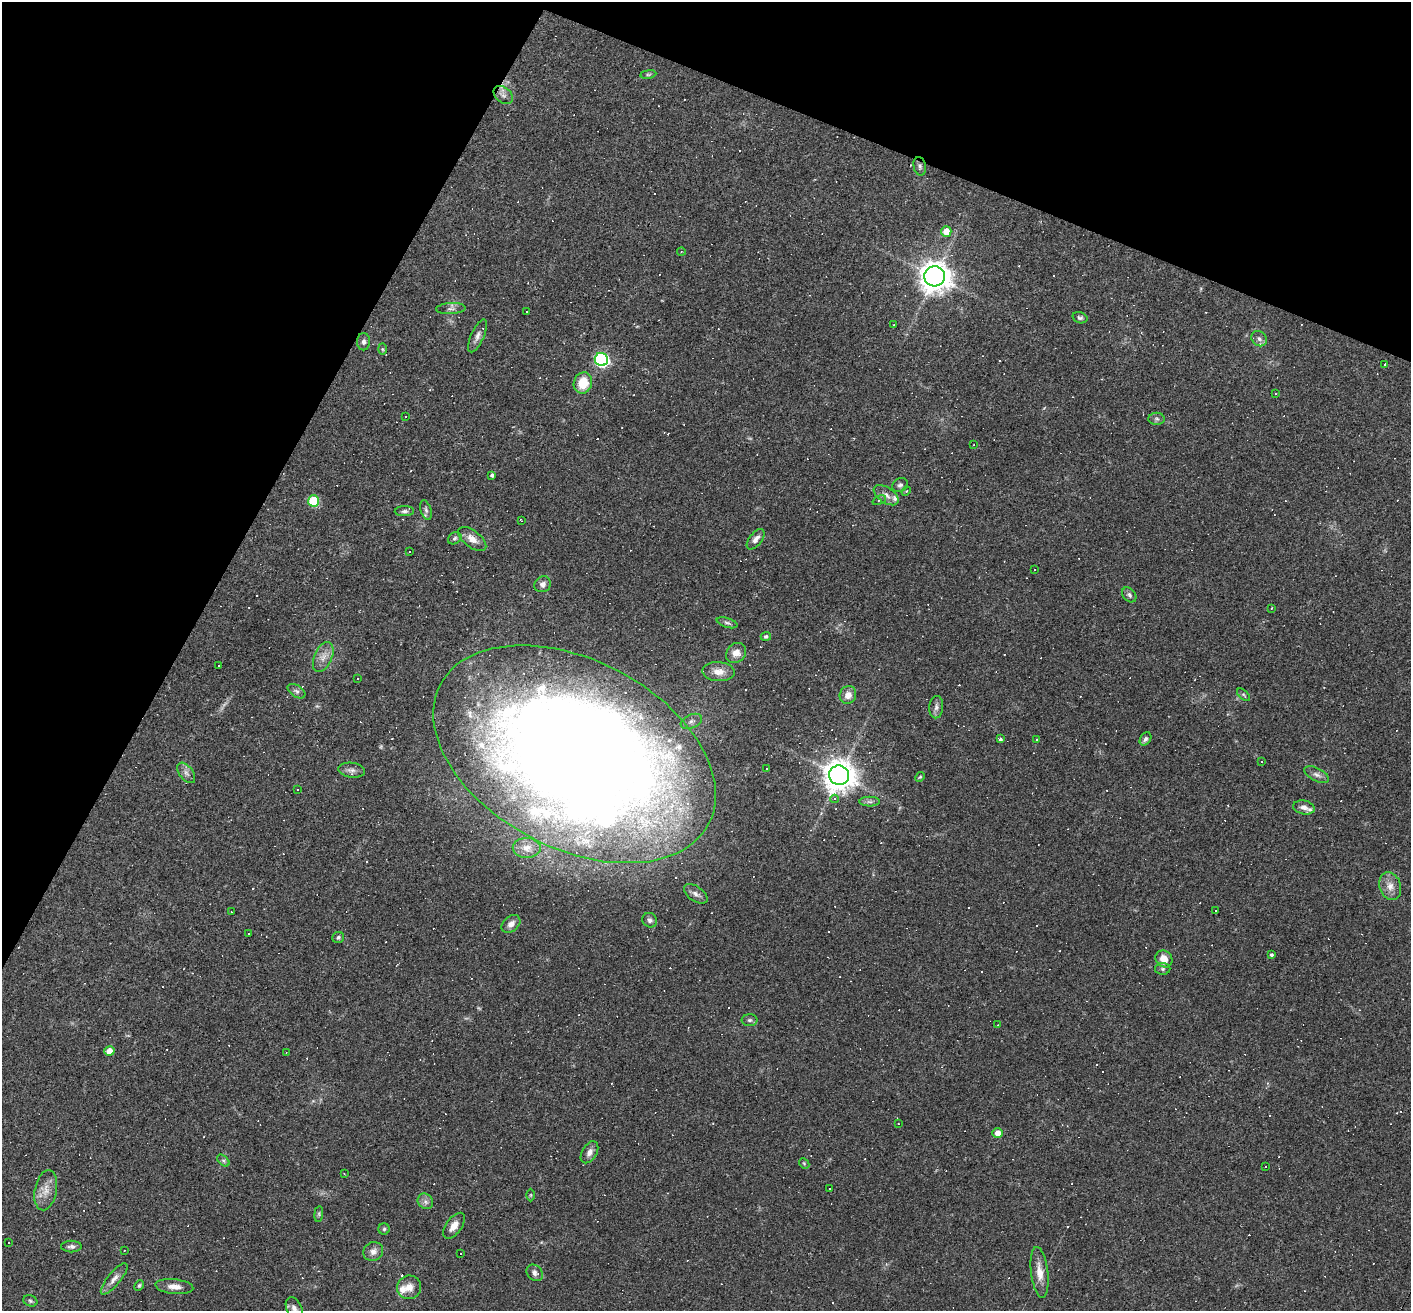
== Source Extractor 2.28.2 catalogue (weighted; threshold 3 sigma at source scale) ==
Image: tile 2 of 4 x 4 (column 2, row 1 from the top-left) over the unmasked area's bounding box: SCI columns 1409-2817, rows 4063-5371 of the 5634 x 5643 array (HDU 1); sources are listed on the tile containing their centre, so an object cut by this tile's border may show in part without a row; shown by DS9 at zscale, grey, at full resolution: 1 PNG px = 1 image px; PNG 1413 x 1313 px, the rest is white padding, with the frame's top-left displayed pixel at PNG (2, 2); every listed detection drawn as its Kron ellipse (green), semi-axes under 4 PNG px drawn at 4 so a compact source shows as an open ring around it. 23% of this frame is shown black and not used: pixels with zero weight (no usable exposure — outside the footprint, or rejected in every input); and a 3 px margin inside the footprint's outer edge (the drizzle kernel's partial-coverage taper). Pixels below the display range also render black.
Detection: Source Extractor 2.28.2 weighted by HDU 2 'WHT'; one run over the whole footprint, this tile lists its part. Background 0.0469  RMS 0.006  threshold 0.0271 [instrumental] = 3 sigma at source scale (4.5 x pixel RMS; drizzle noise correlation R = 1.50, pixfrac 1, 0.05/0.05 arcsec/px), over >= 5 px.
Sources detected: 226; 1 inside a brighter object's white glare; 106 cosmic-ray / hot-pixel residue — neither listed nor drawn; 11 inside a brighter listed object's ellipse — not listed separately; the other 108 listed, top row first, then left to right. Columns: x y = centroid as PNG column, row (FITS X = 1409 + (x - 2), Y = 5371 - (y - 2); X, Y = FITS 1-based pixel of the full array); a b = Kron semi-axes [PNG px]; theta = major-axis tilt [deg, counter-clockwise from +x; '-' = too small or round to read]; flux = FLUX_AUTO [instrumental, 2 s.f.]
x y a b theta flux
648 74 8 4 8 0.91
503 95 11 7 -39 3
920 166 9 6 -78 1.6
946 231 5 5 - 7.4
681 252 4 3 - 0.44
935 276 10 10 - 800
451 309 15 5 3 2.3
527 312 3 3 - 1.3
1080 318 8 5 -18 1.2
893 325 3 2 - 0.37
478 336 18 6 66 3.2
1259 339 8 7 - 2.3
364 342 8 6 90 2.1
382 349 6 4 -88 0.7
601 359 7 6 - 110
1385 364 2 2 - 0.5
583 383 11 9 72 14
1275 394 2 2 - 0.45
406 417 3 3 - 1.2
1157 419 8 6 -1 1.5
974 445 3 2 - 0.5
492 475 3 3 - 1.5
900 485 8 6 23 1.6
906 491 5 4 - 0.89
886 495 14 7 -35 3.7
879 500 7 3 23 0.76
313 501 5 5 - 25
426 510 10 5 -72 1.6
404 511 9 5 1 1.5
521 521 4 2 - 0.75
455 538 7 5 34 1.3
472 539 16 8 -37 5.4
756 539 12 6 52 2.9
409 552 2 2 - 0.53
1034 570 2 2 - 0.46
543 584 8 7 - 2.5
1129 595 8 6 -51 1.7
1271 608 3 2 - 0.86
727 623 11 4 -17 1.5
766 636 5 4 - 1.3
736 653 11 9 45 4.8
323 657 16 9 67 5.3
218 665 3 3 - 1.8
718 672 16 9 -3 6
357 679 3 3 - 1
296 691 10 5 -33 1.8
848 695 9 8 - 4.7
1244 695 8 4 -42 0.9
936 707 11 7 84 2.4
691 721 11 6 24 2.6
1000 739 3 3 - 2.1
1145 739 7 5 58 1.5
1037 740 3 2 - 0.7
575 754 151 94 -27 1400
1262 761 3 2 - 0.53
767 768 3 2 - 0.62
352 770 13 7 -7 2.6
186 773 12 7 -52 2.6
839 775 10 9 - 950
1317 775 13 6 -26 2.8
920 777 5 4 - 0.75
297 790 3 3 - 3.8
835 799 4 3 - 1.8
870 802 10 5 -1 1.7
1304 807 11 7 -10 2.9
527 848 14 10 -1 5.6
1390 886 14 10 -72 5.4
696 894 13 7 -35 2.9
1216 910 3 3 - 37
231 912 2 2 - 0.3
650 920 8 7 - 1.9
511 924 10 7 39 3.6
248 933 2 2 - 0.55
338 937 6 5 - 1.2
1271 955 3 3 - 1.4
1164 959 9 8 - 6.3
1163 969 8 6 1 1.4
749 1020 8 6 0 1.4
998 1025 3 2 - 0.35
109 1051 5 5 - 5.6
286 1053 3 2 - 0.45
898 1124 3 2 - 0.39
998 1133 5 5 - 4
589 1152 12 7 59 3
223 1161 7 4 -44 1.3
804 1163 6 4 -45 0.68
1265 1167 3 3 - 20
344 1173 3 2 - 0.37
830 1189 3 3 - 0.94
46 1190 20 11 79 6.8
531 1195 6 4 89 0.64
425 1201 8 7 - 2.3
319 1214 8 4 82 0.85
454 1226 15 8 54 5.1
384 1229 5 5 - 1.1
9 1242 3 3 - 0.87
71 1246 10 6 0 2
124 1250 2 2 - 0.36
373 1252 10 9 - 3.6
461 1253 3 3 - 2
1040 1272 25 8 -83 7
535 1273 9 7 -45 2.6
114 1279 19 6 50 4
139 1285 5 3 - 0.87
174 1287 19 7 -6 5
409 1287 12 11 - 5.2
30 1301 7 5 -22 1.2
294 1309 12 7 -65 3
Overlapping masked pixels (flux is a lower limit): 1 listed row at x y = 575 754
Isophote crosses this tile's border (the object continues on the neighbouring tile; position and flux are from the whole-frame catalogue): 1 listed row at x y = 294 1309